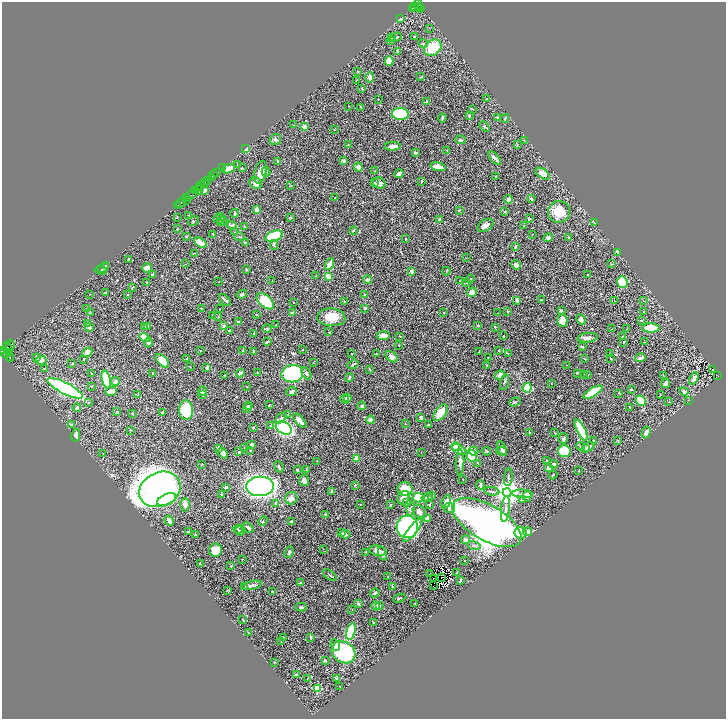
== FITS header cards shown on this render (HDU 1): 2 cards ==
NAXIS1  =                 1448
NAXIS2  =                 1433

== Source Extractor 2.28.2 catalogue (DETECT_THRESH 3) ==
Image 1448 x 1433 px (HDU 1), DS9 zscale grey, zoomed out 1/2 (1 PNG px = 2 x 2 image px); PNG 728 x 721 px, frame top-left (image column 1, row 1433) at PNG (2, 2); each listed source drawn as its Kron ellipse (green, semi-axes under 4 px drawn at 4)
Background 0.473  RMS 0.019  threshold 0.0575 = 3 sigma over >= 5 px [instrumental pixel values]
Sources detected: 495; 50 cannot appear on this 1/2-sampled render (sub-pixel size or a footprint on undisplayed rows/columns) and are neither listed nor drawn; the other 445 listed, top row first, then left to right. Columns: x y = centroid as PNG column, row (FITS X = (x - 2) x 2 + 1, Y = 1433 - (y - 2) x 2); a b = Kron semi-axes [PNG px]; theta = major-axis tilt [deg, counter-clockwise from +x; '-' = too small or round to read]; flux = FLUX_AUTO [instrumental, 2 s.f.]
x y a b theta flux
418 4 5 2 - 160
414 7 3 2 - 63
418 7 2 1 - 90
412 8 2 1 - 16
420 8 4 3 - 80
400 19 4 3 - 5.1
429 28 2 1 - 1.5
414 36 2 2 - 2.4
392 37 2 2 - 2.2
396 37 6 2 20 3.4
391 41 2 1 - 0.93
423 43 5 3 - 5
433 48 9 7 42 100
398 51 4 3 - 3.8
389 61 5 4 - 39
358 71 4 2 - 1.7
370 77 5 4 - 11
420 77 3 2 - 1.6
356 80 2 1 - 1.1
362 88 3 2 - 3.6
378 99 2 1 - 1.4
487 99 2 2 - 2.6
426 102 3 3 - 5.6
349 106 3 2 - 1.3
361 107 3 2 - 3.6
473 109 2 2 - 1.4
400 114 8 6 -4 310
469 116 4 3 - 2.8
497 117 2 2 - 3.1
442 118 4 2 - 6.2
505 118 4 3 - 4.4
294 125 3 2 - 1.5
484 126 6 3 -45 5.4
304 127 2 2 - 34
334 130 2 2 - 1.4
275 140 6 5 - 6.9
460 140 5 4 - 5.7
524 140 2 2 - 1.6
348 145 2 2 - 1.5
517 145 4 1 - 1.6
393 146 8 3 4 24
246 149 3 3 - 30
447 150 3 2 - 2.6
416 152 4 2 - 6.8
495 158 8 3 -48 10
277 161 2 2 - 3.2
344 161 4 3 - 9.2
237 165 2 1 - 1.2
358 167 4 4 - 14
438 167 7 3 -14 35
222 168 2 1 - 23
242 168 3 2 - 1.8
229 169 7 3 19 35
375 171 2 2 - 1.7
260 172 11 6 77 31
266 172 5 3 - 5.3
216 173 2 1 - 40
399 173 4 3 - 13
543 174 8 4 -33 30
214 175 2 1 - 3.3
496 177 2 2 - 2.9
211 178 3 2 - 120
207 180 2 1 - 81
422 181 3 2 - 4.3
204 183 5 2 - 200
256 183 6 5 - 17
375 183 3 2 - 2.5
379 183 6 5 - 17
201 186 2 1 - 83
291 186 3 2 - 1.8
198 189 5 3 - 250
195 190 2 1 - 110
205 190 3 2 - 16
191 194 6 3 44 120
187 198 3 2 - 42
335 198 2 1 - 1.3
508 199 4 3 - 15
531 199 3 2 - 6
186 200 2 2 - 81
181 202 6 2 46 320
178 205 2 1 - 120
257 210 2 2 - 43
459 210 3 2 - 2.1
505 212 2 2 - 8
559 212 11 11 - 79
235 213 4 2 - 6.4
189 215 2 2 - 1.2
177 217 3 2 - 1.3
220 217 2 2 - 1.4
290 217 2 2 - 6.1
219 219 5 4 - 5.4
439 219 4 3 - 2.8
529 219 4 3 - 2.6
193 221 6 3 30 4.6
222 221 5 3 - 4
594 222 3 2 - 2.6
231 225 5 3 - 5.2
485 225 9 5 32 17
244 226 3 2 - 2.1
524 226 3 2 - 1.4
177 229 2 2 - 3.2
353 231 4 3 - 4.7
235 232 2 1 - 0.94
213 234 2 2 - 3.4
532 234 2 1 - 1.4
186 236 2 2 - 12
274 236 9 5 22 270
239 237 5 2 - 2.2
548 238 5 4 - 10
568 238 3 2 - 3.2
405 239 2 2 - 2.2
200 243 7 3 -31 65
245 243 2 2 - 1.5
274 245 5 3 - 5.7
515 247 3 3 - 4.5
618 252 3 2 - 17
195 253 3 2 - 1.4
466 258 3 2 - 1.2
128 259 3 2 - 2.8
186 264 3 1 - 1.2
329 264 6 3 64 31
611 264 4 2 - 1.6
106 265 4 3 - 2.6
516 265 5 3 - 21
103 268 6 4 28 9.3
147 268 5 4 - 20
101 270 6 4 -10 5.6
246 270 3 3 - 3.4
411 271 4 3 - 10
446 271 4 2 - 2.8
153 275 3 3 - 11
588 275 2 2 - 2.2
315 276 2 1 - 0.92
329 277 3 2 - 50
470 279 4 3 - 3.8
367 280 4 3 - 10
272 281 2 1 - 2.7
460 281 2 2 - 1.5
219 282 2 1 - 1.1
622 282 6 5 - 170
147 283 3 2 - 1.9
467 283 4 2 - 2.8
132 288 4 1 - 1.8
105 292 3 2 - 1.4
472 292 5 4 - 18
90 294 2 1 - 1
128 294 3 3 - 2.9
242 294 5 3 - 6.4
364 295 2 2 - 15
225 300 7 2 -45 9.6
517 300 4 2 - 8.9
541 300 4 2 - 2.9
643 300 3 2 - 2.3
265 301 10 6 -40 140
344 301 2 2 - 1.3
614 301 2 2 - 1.2
293 302 2 2 - 1.6
201 308 2 2 - 1.5
365 308 4 3 - 3.6
86 309 2 2 - 1.2
220 309 2 1 - 1.2
507 311 3 2 - 2.2
561 311 4 3 - 8.8
644 311 3 2 - 1.8
293 312 3 3 - 4.9
91 313 3 2 - 2.1
443 313 2 2 - 1.6
497 313 2 2 - 1.7
213 315 3 2 - 1.4
257 315 3 2 - 2.1
218 317 3 2 - 2.1
331 317 14 9 -3 61
581 319 5 3 - 27
562 320 6 5 - 32
641 320 2 2 - 2.6
238 322 3 3 - 6
88 323 3 3 - 3.8
276 325 3 2 - 1.7
147 326 3 2 - 2.4
223 326 4 3 - 9
478 326 3 2 - 2
89 327 4 3 - 16
145 327 3 2 - 1.8
495 327 3 2 - 3
651 328 9 4 -3 100
267 329 4 3 - 4.2
612 329 3 2 - 1
627 329 2 2 - 1
230 330 2 2 - 3.3
329 332 4 2 - 1.8
254 333 4 2 - 1.7
383 336 7 4 5 29
400 336 2 1 - 1.1
503 336 2 2 - 2.2
145 337 5 4 - 63
623 337 3 2 - 4.5
587 338 10 4 7 16
267 342 4 3 - 5.4
624 342 3 2 - 3.2
644 342 2 1 - 1.5
148 343 5 3 - 6.9
10 345 5 3 - 800
399 345 2 2 - 5.4
582 347 3 2 - 4.3
7 348 6 3 -76 450
200 350 2 2 - 1
243 350 3 2 - 3.5
302 350 2 2 - 2
3 351 3 2 - 210
499 351 3 2 - 1.8
10 352 4 2 - 250
87 352 5 4 - 23
253 352 3 2 - 1.9
479 352 2 2 - 3.3
5 353 5 3 - 640
610 353 2 1 - 2
352 354 2 2 - 2
377 354 3 2 - 2.8
508 354 3 2 - 1.6
10 356 3 2 - 67
37 357 3 3 - 12
392 357 7 4 -40 18
488 357 2 1 - 1.1
610 358 2 2 - 2.4
641 358 5 2 - 12
10 359 3 1 - 33
84 359 3 2 - 2.1
186 359 3 2 - 1.9
585 359 3 2 - 1.1
41 360 5 4 - 13
162 361 8 4 -47 72
313 363 2 2 - 1.3
72 364 3 2 - 2.2
353 364 6 2 34 4.7
486 365 2 2 - 1.4
567 365 2 2 - 0.97
190 367 2 1 - 1.7
207 368 4 2 - 17
44 369 3 2 - 1.8
370 370 3 2 - 1.8
713 370 2 1 - 1.2
257 372 3 2 - 1.8
153 373 2 1 - 1.6
240 373 4 3 - 13
306 373 7 4 -60 7
577 373 2 2 - 3.6
92 374 4 2 - 2.3
292 374 11 8 8 600
584 374 3 2 - 2.7
224 375 4 2 - 2.4
500 375 5 3 - 26
587 375 3 2 - 1.7
664 376 2 2 - 1.2
718 376 3 2 - 56
349 378 4 3 - 7
694 378 6 3 64 17
106 380 9 4 -75 200
115 382 4 4 - 9.3
504 382 8 3 75 5.3
551 383 2 1 - 1
666 384 4 3 - 18
92 386 2 2 - 2.4
246 387 2 2 - 1.5
65 388 19 5 -27 610
527 388 5 4 - 140
631 389 3 2 - 2.5
111 391 6 3 3 22
203 391 4 3 - 7.4
292 391 5 3 - 7.3
684 391 5 4 - 7.8
593 392 11 4 30 150
619 393 3 2 - 2
138 395 3 2 - 5.1
203 395 3 2 - 6.2
660 395 3 2 - 1.4
348 398 4 3 - 8.4
345 399 5 3 - 12
689 400 2 2 - 1.4
641 401 5 4 - 85
515 402 6 3 20 5.2
669 402 3 2 - 2.3
88 403 3 2 - 1.9
269 405 3 2 - 1.4
249 406 4 3 - 4.4
362 406 4 4 - 7.5
630 407 3 2 - 3.9
77 408 4 3 - 14
247 408 5 3 - 9.7
186 410 10 7 -86 190
116 412 3 3 - 4.5
132 413 2 2 - 2.4
162 413 2 2 - 4.9
441 413 9 5 53 54
288 414 3 2 - 1.8
421 417 3 2 - 13
281 418 6 3 40 7.3
370 420 4 3 - 17
300 421 8 3 -49 23
405 424 2 2 - 2.1
71 425 3 2 - 3.3
428 425 3 2 - 3.2
271 426 3 3 - 3.9
253 428 2 2 - 1.9
284 428 8 6 -30 620
131 430 3 2 - 1.8
581 430 11 3 -64 100
529 432 3 2 - 2.6
555 433 3 2 - 2.5
646 433 6 3 74 12
76 435 6 3 78 15
563 439 5 4 - 7.8
594 440 3 3 - 2
618 441 3 2 - 2.3
251 445 3 2 - 23
581 446 4 3 - 4.1
455 447 4 3 - 82
588 447 6 3 24 21
218 448 3 2 - 6.8
245 448 2 2 - 2.2
459 449 8 4 -28 33
502 449 7 3 -71 9
585 449 3 2 - 6.2
250 450 2 2 - 1.4
474 451 5 4 - 10
487 451 4 2 - 3.8
501 451 5 2 - 3.5
564 451 6 6 - 210
239 452 3 2 - 3.4
103 453 2 1 - 0.77
223 453 6 4 -49 17
421 453 2 2 - 1
472 456 6 5 - 95
356 459 4 3 - 28
317 461 2 1 - 0.87
547 461 3 2 - 5.9
460 462 13 3 88 14
478 463 3 2 - 2.3
202 464 3 2 - 2.1
554 464 4 3 - 7.6
279 467 6 2 -68 4.5
548 468 3 3 - 16
297 470 2 2 - 3.2
306 470 3 3 - 2.4
579 471 2 1 - 1.4
553 475 4 2 - 2.8
508 477 9 3 85 6.7
304 480 6 5 - 10
463 480 2 2 - 0.97
355 485 2 2 - 4.5
481 485 5 3 - 6.3
260 486 14 10 4 1300
226 487 3 2 - 9.9
160 489 21 17 24 2200
405 489 7 7 - 71
492 491 8 3 -6 5.7
331 492 4 3 - 4.3
507 493 4 4 - 5400
221 494 2 2 - 1.9
523 494 10 2 -3 8
432 495 3 2 - 9.9
527 496 6 4 84 13
291 498 6 6 - 15
404 498 7 6 - 33
419 498 6 4 -5 100
427 498 6 2 13 5.4
167 500 10 5 23 150
522 500 3 2 - 1.8
446 502 7 4 64 23
276 503 3 3 - 8
407 503 3 3 - 10
360 504 2 2 - 1.3
185 505 7 5 -90 13
390 505 2 2 - 2.7
430 505 3 3 - 4.3
449 508 5 5 - 11
411 509 6 4 82 16
505 509 13 4 84 16
419 512 7 5 -46 23
325 514 4 2 - 2.4
427 519 4 3 - 38
169 521 5 2 - 13
263 521 5 2 - 2.2
292 521 2 2 - 20
487 523 38 17 -30 2800
248 527 6 2 -40 5.5
407 527 11 10 - 660
238 529 4 3 - 4.6
413 530 14 3 51 110
240 531 5 3 - 5.2
188 532 4 2 - 6
528 532 4 3 - 23
342 533 3 3 - 2.9
520 533 6 5 - 41
345 534 5 3 - 11
195 535 3 2 - 4
466 540 4 4 - 12
474 545 6 3 -13 5.3
323 549 2 1 - 1
216 550 6 6 - 43
378 551 8 5 -12 17
289 552 6 4 69 8.7
366 552 3 2 - 2.1
383 554 7 4 -72 11
242 559 3 1 - 1.3
464 561 2 1 - 2.2
201 564 3 2 - 2
231 566 4 2 - 3
457 573 3 2 - 1.8
430 574 3 2 - 7.5
330 575 7 2 -35 3
388 577 3 2 - 1.9
442 577 2 1 - 0.91
433 579 2 1 - 0.071
460 580 4 2 - 4.4
300 583 3 2 - 3.2
252 585 10 3 11 9
245 586 2 1 - 0.9
392 586 2 1 - 1
433 586 2 1 - 4.4
227 590 4 2 - 1.9
272 592 2 2 - 3.3
375 593 5 3 - 4.7
399 598 6 2 23 3.9
415 603 2 1 - 2.1
358 604 3 3 - 5.9
379 605 4 3 - 3.4
375 606 4 2 - 28
301 607 5 3 - 6.3
352 609 2 1 - 0.99
243 620 3 2 - 3.3
373 622 3 2 - 3.1
351 631 8 4 75 190
248 632 2 1 - 1.2
311 637 4 2 - 5.6
283 638 3 2 - 2
281 642 2 1 - 2
335 645 6 4 -68 15
343 652 12 10 -35 340
325 661 2 2 - 3.4
274 662 2 2 - 2
296 675 3 2 - 5.4
307 678 2 1 - 4
337 678 4 3 - 4.1
340 687 3 2 - 2.3
317 688 3 3 - 140
At the frame edge (FLAGS 8, measured only in part): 1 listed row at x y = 3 351
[50 sub-pixel or undisplayed-footprint detections neither listed nor drawn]